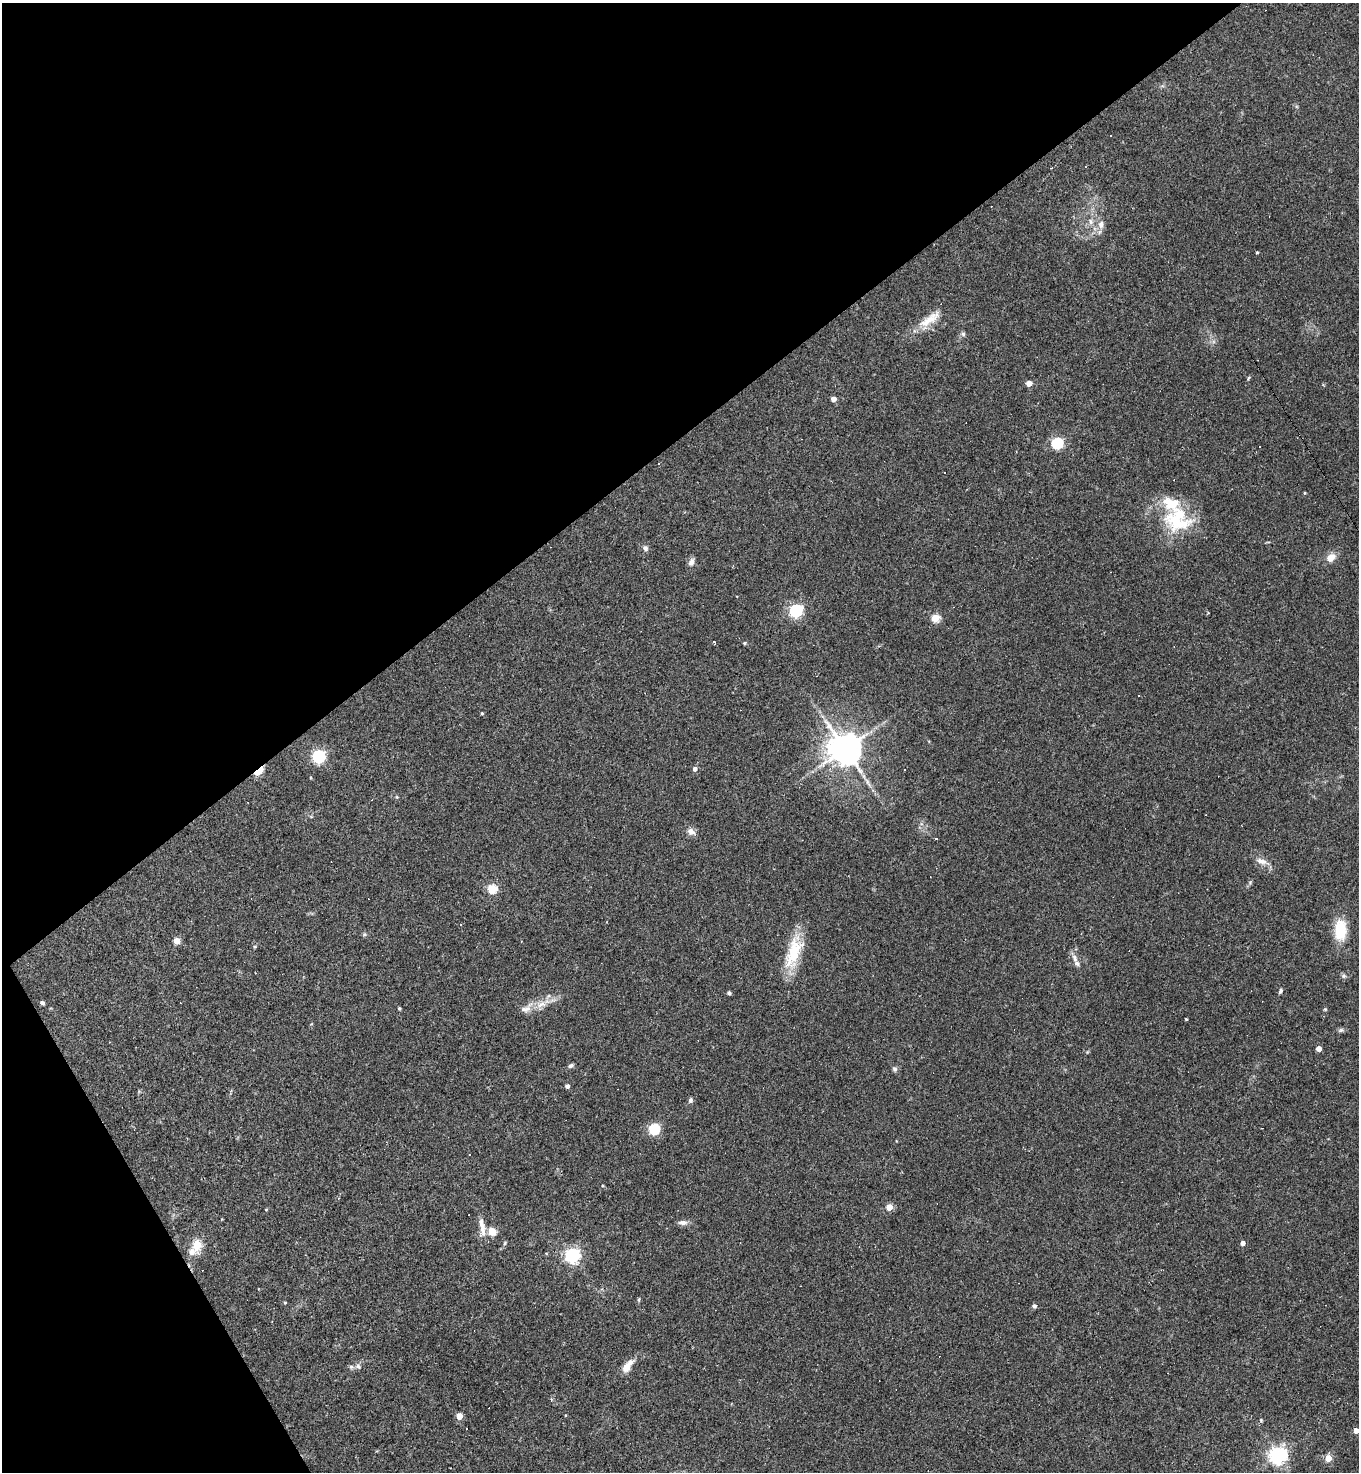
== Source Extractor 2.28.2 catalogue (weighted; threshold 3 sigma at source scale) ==
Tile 5 of 4 x 4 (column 1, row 2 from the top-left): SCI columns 293-1649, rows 2941-4410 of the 5875 x 5880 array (HDU 1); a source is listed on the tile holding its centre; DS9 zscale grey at full resolution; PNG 1361 x 1474 px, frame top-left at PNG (2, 3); no overlay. Shown black and unused: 34% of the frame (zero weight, under 2 of 3 exposures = <1% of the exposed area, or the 3 px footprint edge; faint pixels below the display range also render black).
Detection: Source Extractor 2.28.2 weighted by HDU 2 'WHT'; one run over the whole footprint, this tile lists its part. Background 0.0409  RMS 0.0046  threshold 0.0207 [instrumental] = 3 sigma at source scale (4.5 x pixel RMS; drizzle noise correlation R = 1.50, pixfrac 1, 0.05/0.05 arcsec/px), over >= 5 px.
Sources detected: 89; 14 cosmic-ray / hot-pixel residue — not listed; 3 inside a brighter listed object's ellipse — not listed separately; the other 72 listed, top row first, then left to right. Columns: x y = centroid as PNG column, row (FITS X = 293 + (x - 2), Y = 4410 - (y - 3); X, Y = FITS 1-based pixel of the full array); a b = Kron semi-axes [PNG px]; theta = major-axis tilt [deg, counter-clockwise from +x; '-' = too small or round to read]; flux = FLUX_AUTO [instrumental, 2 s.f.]
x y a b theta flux
1085 167 3 2 - 0.3
1091 222 8 6 -90 1.7
1101 224 11 8 80 2.9
1257 252 4 3 - 0.49
929 319 36 10 34 8.6
963 334 7 5 -47 0.89
1248 378 6 3 70 0.5
1029 383 4 4 - 5.5
833 399 4 4 - 3.8
1057 443 5 5 - 54
659 464 3 3 - 1.9
945 473 2 2 - 0.39
1305 493 3 3 - 0.46
1178 519 38 33 -10 29
645 548 8 6 77 1.4
1331 558 11 8 39 4.5
691 562 10 7 66 2.1
796 610 6 5 - 85
935 618 5 4 - 18
744 643 5 4 - 0.54
482 713 4 4 - 0.47
845 749 11 10 - 750
318 756 6 5 - 85
695 769 5 4 - 2
904 769 3 2 - 0.45
258 771 10 5 35 17
397 797 6 3 -71 0.47
691 831 10 8 -32 2.6
1261 861 16 7 -18 3.1
492 889 5 5 - 25
1340 930 21 12 89 14
364 934 6 4 -72 0.63
176 941 5 4 - 7.5
794 952 45 16 73 18
1075 958 13 6 -71 2.4
1344 976 7 5 20 1
1280 991 7 4 65 0.91
729 993 5 4 - 0.77
42 1003 5 4 - 0.84
541 1004 17 9 20 5.1
399 1008 3 3 - 0.66
1325 1009 5 4 - 0.49
1186 1019 3 3 - 0.41
1341 1030 8 6 16 0.98
1319 1049 4 4 - 4.8
571 1066 7 5 28 1
895 1069 7 6 - 1.1
567 1086 5 5 - 1.1
690 1100 7 5 75 1
654 1129 5 5 - 48
602 1186 4 3 - 0.39
338 1198 4 3 - 0.4
889 1207 4 4 - 8.2
266 1210 4 3 - 0.35
683 1222 13 7 -2 1.9
482 1227 28 7 -80 4.5
492 1231 5 5 - 15
1242 1243 4 4 - 2.8
197 1245 8 7 - 9.5
192 1252 10 8 21 3.2
572 1255 6 6 - 120
639 1299 6 3 72 0.51
285 1303 4 4 - 0.45
1034 1306 4 4 - 1.5
358 1366 8 6 -56 1.3
627 1366 19 8 53 5.1
351 1367 6 6 - 0.98
459 1416 4 4 - 8
1261 1420 4 4 - 0.47
1356 1431 4 4 - 3.7
1278 1455 6 6 - 200
1328 1458 4 4 - 8.6
Overlapping masked pixels (flux is a lower limit): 1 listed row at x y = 258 771
Isophote crosses this tile's border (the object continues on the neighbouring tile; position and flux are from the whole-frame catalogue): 1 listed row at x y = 1356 1431